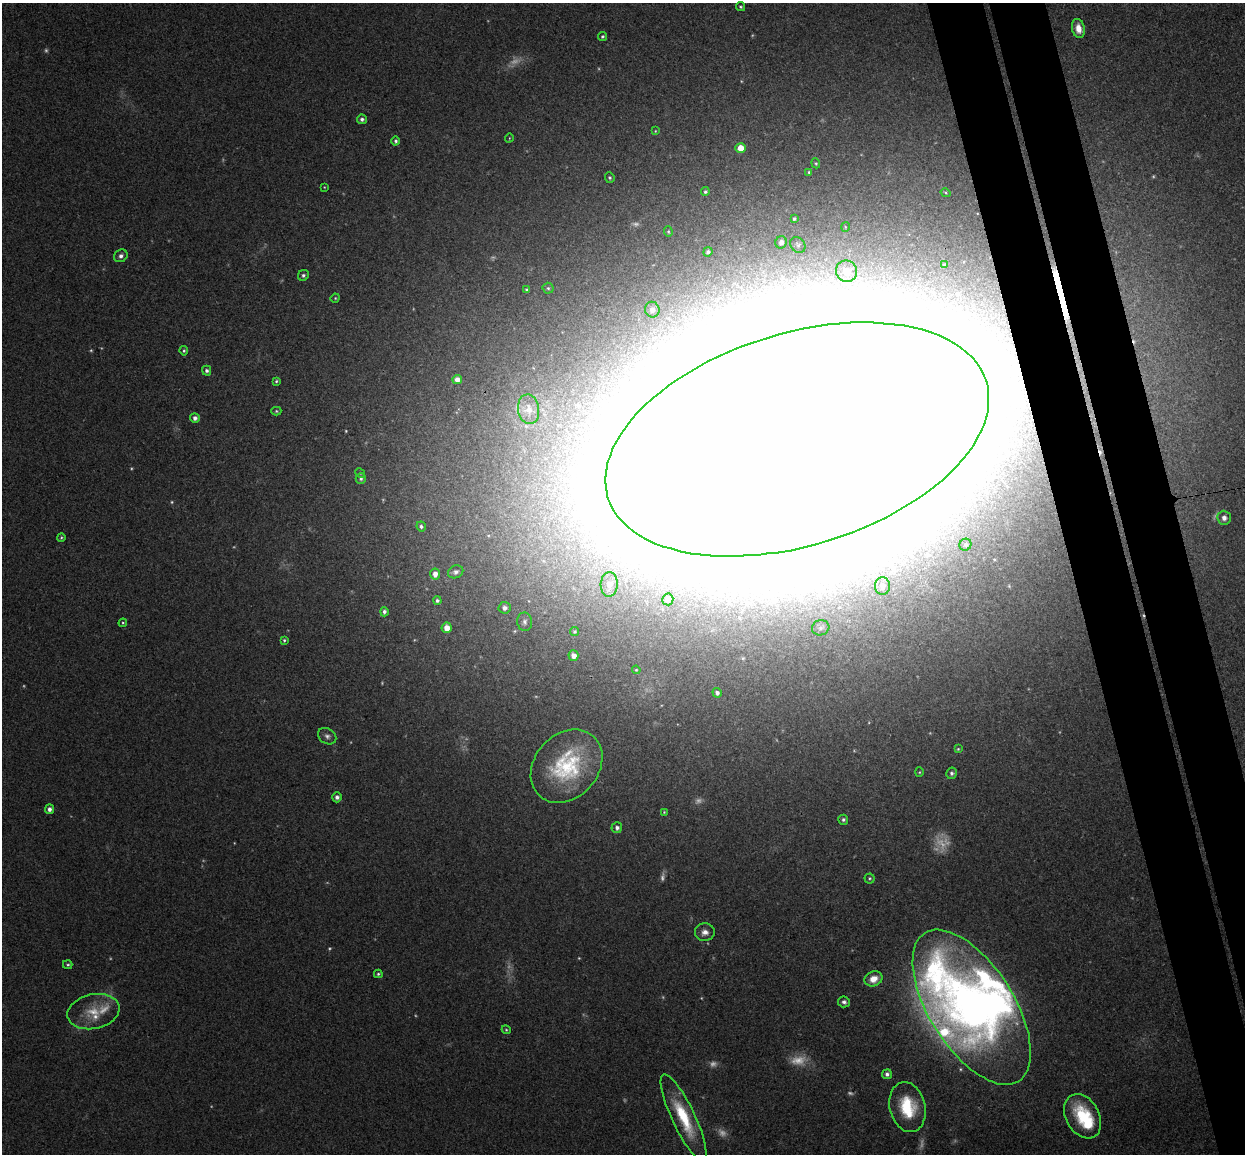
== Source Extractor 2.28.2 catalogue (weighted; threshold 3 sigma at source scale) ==
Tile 6 of 4 x 4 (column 2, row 2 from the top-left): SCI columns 1302-2544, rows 2457-3608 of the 5088 x 5029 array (HDU 1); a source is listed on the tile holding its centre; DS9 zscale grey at full resolution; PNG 1247 x 1156 px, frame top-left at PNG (2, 3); each listed source drawn as its Kron ellipse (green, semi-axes under 4 px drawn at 4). Shown black and unused: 8% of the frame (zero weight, under 3 of 4 exposures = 6% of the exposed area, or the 3 px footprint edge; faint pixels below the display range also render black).
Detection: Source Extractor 2.28.2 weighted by HDU 2 'WHT'; one run over the whole footprint, this tile lists its part. Background 0.0709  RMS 0.0075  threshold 0.0339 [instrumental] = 3 sigma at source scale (4.5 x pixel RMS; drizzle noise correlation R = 1.50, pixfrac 1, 0.05/0.05 arcsec/px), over >= 5 px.
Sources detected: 126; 28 too faint to see at this stretch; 8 inside a brighter object's white glare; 2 cosmic-ray / hot-pixel residue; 1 long thin detection or spike segment (spike, bleed or trail) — neither listed nor drawn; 5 inside a brighter listed object's ellipse — not listed separately; the other 82 listed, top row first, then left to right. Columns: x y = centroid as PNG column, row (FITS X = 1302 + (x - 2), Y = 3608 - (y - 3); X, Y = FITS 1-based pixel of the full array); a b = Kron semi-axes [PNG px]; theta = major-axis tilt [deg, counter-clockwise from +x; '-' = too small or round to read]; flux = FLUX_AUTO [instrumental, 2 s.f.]
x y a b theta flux
741 7 5 4 - 1.1
1078 28 10 6 -78 7
602 37 5 4 - 1.2
362 119 5 5 - 2.3
655 131 4 3 - 0.68
509 138 4 3 - 0.59
396 141 4 4 - 1.7
740 148 5 5 - 10
816 163 5 4 - 0.99
809 172 4 3 - 0.97
610 178 5 4 - 1.4
324 187 3 3 - 0.54
705 192 4 4 - 1.5
946 193 5 3 - 0.78
794 219 3 3 - 1.2
845 227 5 3 - 0.66
668 232 5 4 - 0.88
781 242 6 5 - 3.3
798 245 9 7 -50 2.5
708 252 5 4 - 2
121 256 7 6 - 2.8
944 265 4 3 - 1.3
847 271 11 10 - 12
303 275 6 5 - 1.9
548 288 5 5 - 1.3
526 290 3 3 - 0.97
335 298 5 4 - 0.93
652 310 8 7 - 4.2
184 351 5 4 - 1.2
207 371 5 4 - 2.2
457 379 5 4 - 5
276 381 4 3 - 1.2
529 409 15 10 -82 7.1
276 411 5 4 - 1
195 418 5 4 - 3.1
797 439 198 106 17 52000
360 473 5 4 - 1
361 479 5 5 - 1.6
1224 518 7 6 - 4.8
421 526 5 4 - 1.8
61 537 4 4 - 1.1
965 545 6 5 - 1.6
456 572 8 6 23 2.3
435 574 5 5 - 4.9
609 584 12 8 87 9
882 586 9 7 -86 5.5
668 599 6 5 - 3.2
437 600 4 4 - 1.8
504 608 6 6 - 3.4
384 612 5 4 - 2.3
525 622 9 7 -80 2.8
123 623 4 4 - 0.91
447 628 5 5 - 8.4
821 628 9 7 17 2.8
574 632 4 4 - 1.2
284 640 4 3 - 1.1
573 656 5 5 - 5.1
636 670 4 3 - 0.76
717 693 5 4 - 2.3
327 736 10 7 -34 3
958 749 4 3 - 0.81
566 766 40 31 48 70
919 772 4 4 - 0.83
952 773 6 5 - 2
337 797 5 5 - 2.9
49 809 5 4 - 3.2
664 812 4 4 - 0.77
843 820 5 5 - 1.9
617 828 5 5 - 2.6
869 878 5 5 - 1.2
705 932 10 9 - 5
68 965 5 4 - 1.2
378 974 4 3 - 1.1
873 979 9 7 23 8.7
844 1002 6 5 - 2.3
972 1007 88 42 -58 390
93 1012 26 17 12 21
506 1030 4 4 - 0.83
887 1074 5 5 - 2.6
908 1107 25 17 -77 36
1083 1116 24 16 -60 39
683 1117 47 11 -65 40
Overlapping masked pixels (flux is a lower limit): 1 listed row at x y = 797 439